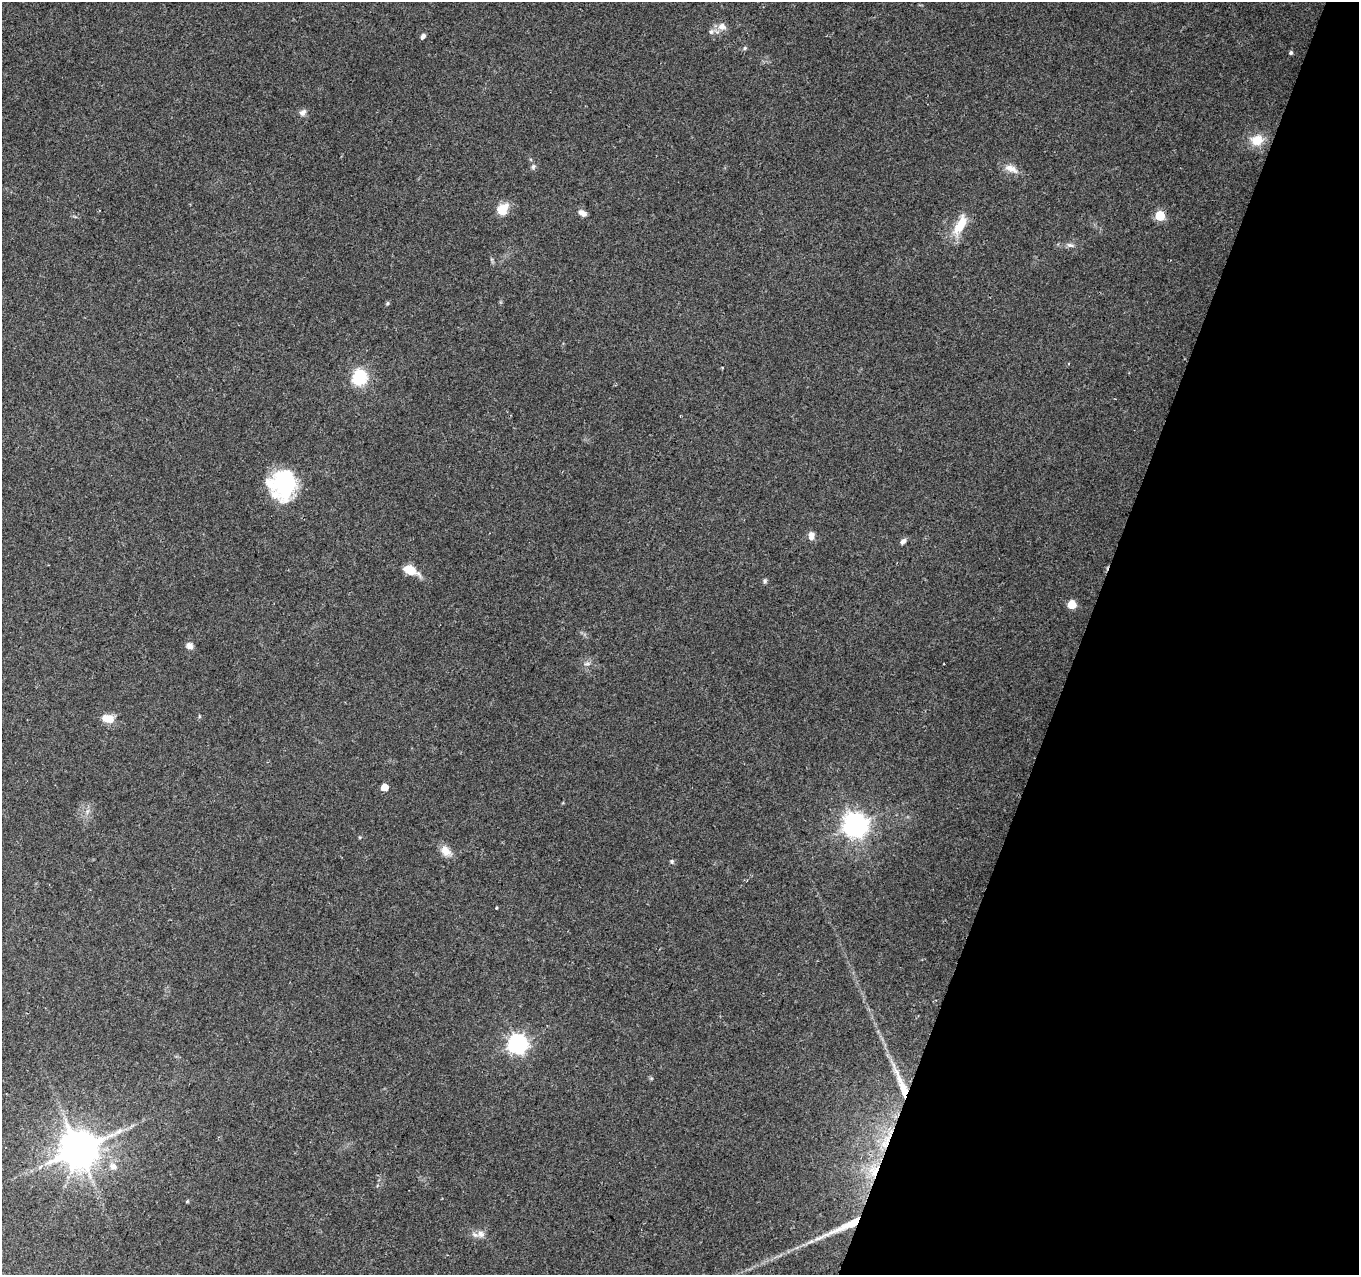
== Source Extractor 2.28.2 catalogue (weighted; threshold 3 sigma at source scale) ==
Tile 8 of 4 x 4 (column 4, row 2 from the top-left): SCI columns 4072-5428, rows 2764-4036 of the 5439 x 5590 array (HDU 1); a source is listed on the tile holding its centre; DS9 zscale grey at full resolution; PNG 1361 x 1277 px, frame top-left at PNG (2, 2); no overlay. Shown black and unused: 20% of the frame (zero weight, under 2 of 3 exposures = <1% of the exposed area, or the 3 px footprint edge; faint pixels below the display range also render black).
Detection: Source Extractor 2.28.2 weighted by HDU 2 'WHT'; one run over the whole footprint, this tile lists its part. Background 0.153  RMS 0.0078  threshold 0.0352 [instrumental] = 3 sigma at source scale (4.5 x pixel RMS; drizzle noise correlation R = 1.50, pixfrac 1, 0.0396/0.0396 arcsec/px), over >= 5 px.
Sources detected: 44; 2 inside a brighter object's white glare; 1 long thin detection or spike segment (spike, bleed or trail) — not listed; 2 inside a brighter listed object's ellipse — not listed separately; the other 39 listed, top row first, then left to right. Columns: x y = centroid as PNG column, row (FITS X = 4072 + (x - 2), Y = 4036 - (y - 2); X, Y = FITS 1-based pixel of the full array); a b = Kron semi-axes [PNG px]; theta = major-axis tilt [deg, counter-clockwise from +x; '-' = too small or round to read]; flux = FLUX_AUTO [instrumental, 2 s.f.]
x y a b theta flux
722 26 10 9 - 6
711 32 8 7 - 2.8
423 36 7 5 57 2.2
745 48 5 5 - 1.2
1291 53 4 4 - 1.6
303 112 10 7 43 3.2
1257 140 16 13 16 14
533 167 7 5 63 1.7
1011 169 21 9 -23 7.1
502 210 12 9 56 15
582 213 10 6 -31 4.5
1160 216 6 5 - 36
960 225 25 10 62 19
1070 245 11 5 -10 2.7
387 303 5 4 - 1.1
359 379 7 7 - 100
284 484 38 25 89 56
811 536 11 7 -89 4.2
903 541 8 6 37 2.7
410 570 13 7 -27 19
765 581 7 5 87 1.4
1072 604 5 5 - 23
190 646 9 8 - 3.7
587 664 7 4 19 1.6
944 664 2 2 - 0.66
107 718 15 9 -12 9.6
384 787 5 5 - 9.5
855 825 8 8 - 680
446 851 16 11 -44 7.7
672 861 5 5 - 1.2
496 908 3 3 - 1.1
517 1044 7 7 - 330
903 1087 43 9 -68 20
119 1131 14 7 32 5
886 1142 42 10 65 29
79 1149 11 10 - 2300
113 1166 11 9 -25 5.2
187 1201 3 3 - 1.2
481 1234 11 9 -27 5
Overlapping masked pixels (flux is a lower limit): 2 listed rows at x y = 903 1087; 886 1142